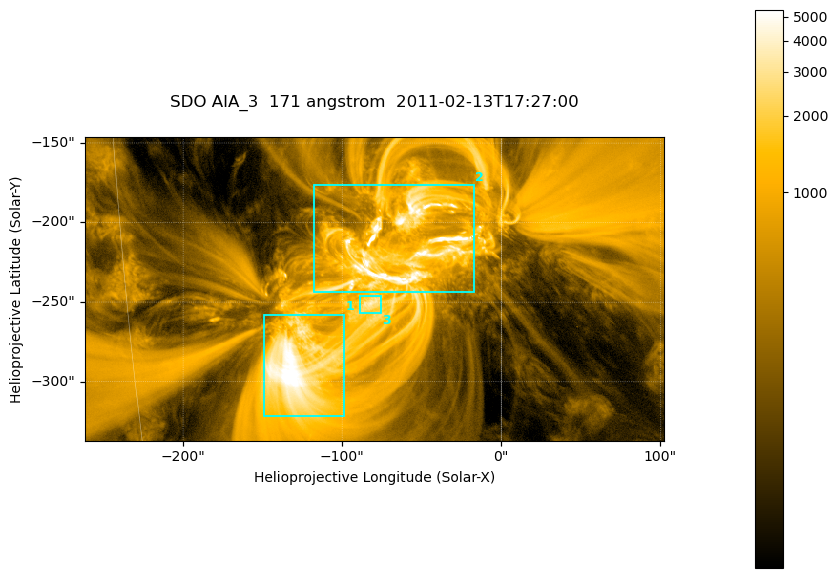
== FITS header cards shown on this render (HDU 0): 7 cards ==
TELESCOP= 'SDO     '           /
INSTRUME= 'AIA_3   '           /
WAVELNTH=                  171 /
WAVEUNIT= 'angstrom'           /
DATE-OBS= '2011-02-13T17:27:00.34' /
CTYPE1  = 'HPLN-TAN'           /
CTYPE2  = 'HPLT-TAN'           /

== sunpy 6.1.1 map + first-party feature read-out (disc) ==
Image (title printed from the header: SDO AIA_3  171 angstrom  2011-02-13T17:27:00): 607 x 318 px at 0.599 arcsec/px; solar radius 972 arcsec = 1622 px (partial field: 2.3% of the solar disc is inside the frame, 100% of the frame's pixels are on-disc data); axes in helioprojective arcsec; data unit not stated in the header (colour bar unlabelled)
Pointing: header CRPIX1/2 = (2056.06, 2043.72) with CRVAL1/2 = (0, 0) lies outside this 607 x 318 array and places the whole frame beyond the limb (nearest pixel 1.39 R_sun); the SolarSoft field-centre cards XCEN/YCEN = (-79.52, -241.7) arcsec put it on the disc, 1316 arcsec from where CRPIX/CRVAL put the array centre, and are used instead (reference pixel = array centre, CRVAL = XCEN/YCEN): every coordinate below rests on XCEN/YCEN
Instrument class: DISC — disc imager (sunpy class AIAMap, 171 A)
Bright regions (active regions / flare kernels): reference = the on-disc median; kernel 5 px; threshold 5 sigma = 1830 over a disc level ~360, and >= 1.15x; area >= 193 px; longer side >= 4 px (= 2.4 arcsec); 3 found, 3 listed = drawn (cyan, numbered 1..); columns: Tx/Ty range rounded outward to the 2 arcsec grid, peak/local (2 s.f.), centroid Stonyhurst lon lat
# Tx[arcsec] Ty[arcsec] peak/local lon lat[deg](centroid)
1 -150..-98 -322..-258 17 -8 -24
2 -118..-16 -244..-176 22 -4 -19
3 -90..-74 -258..-246 9.4 -5 -22